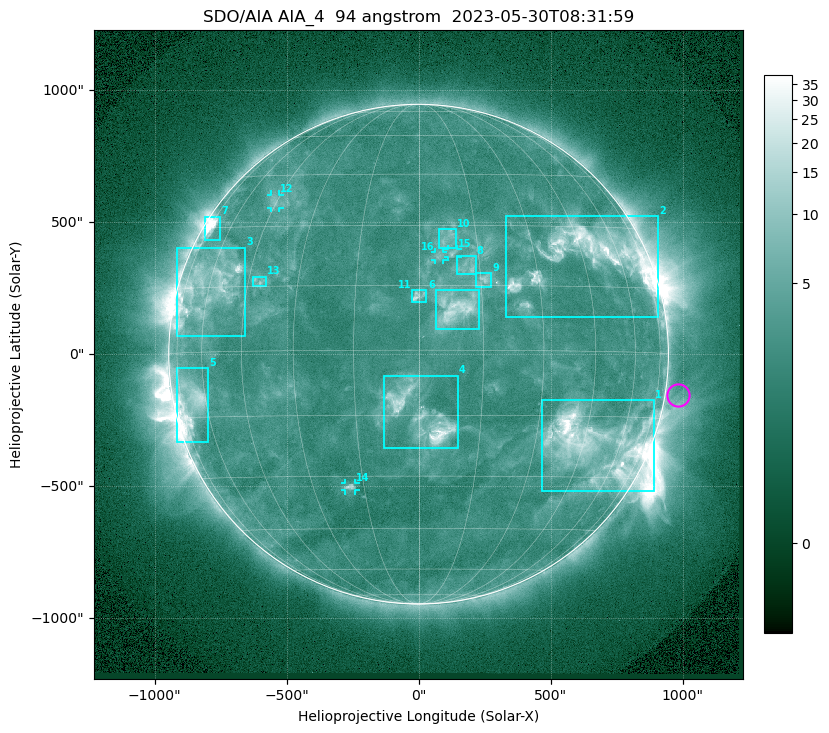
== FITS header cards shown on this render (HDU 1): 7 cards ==
TELESCOP= 'SDO/AIA '           / For AIA: SDO/AIA
INSTRUME= 'AIA_4   '           / For AIA: AIA_ATA1, AIA_ATA2, AIA_ATA3 or AIA_AT
WAVELNTH=                   94 / [angstrom] Wavelength
WAVEUNIT= 'angstrom'           / Wavelength unit: angstrom
DATE-OBS= '2023-05-30T08:31:59.138' / [ISO] Date when observation started; ISO 8
CTYPE1  = 'HPLN-TAN'           / CTYPE1: HPLN
CTYPE2  = 'HPLT-TAN'           / CTYPE2: HPLT

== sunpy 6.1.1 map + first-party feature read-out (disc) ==
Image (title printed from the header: SDO/AIA AIA_4  94 angstrom  2023-05-30T08:31:59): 1024 x 1024 px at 2.4 arcsec/px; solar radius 947 arcsec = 394 px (full disc in frame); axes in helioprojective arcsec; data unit not stated in the header (colour bar unlabelled)
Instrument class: DISC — disc imager (sunpy class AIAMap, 94 A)
Bright regions (active regions / flare kernels): reference = the median radial profile (limb darkening/brightening removed); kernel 9 px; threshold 5 sigma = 3.9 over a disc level ~2.54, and >= 1.15x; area >= 12 px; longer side >= 9 px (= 22 arcsec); searched inside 0.97 R_sun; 16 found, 16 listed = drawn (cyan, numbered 1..; 4 of them under ~33 arcsec drawn as corner ticks so the feature stays visible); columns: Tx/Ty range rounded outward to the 5 arcsec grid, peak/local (2 s.f.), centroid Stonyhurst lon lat
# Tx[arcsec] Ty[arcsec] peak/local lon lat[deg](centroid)
1 465..895 -520..-175 17 +49 -22
2 330..910 140..525 12 +47 +23
3 -915..-655 70..405 8.5 -60 +15
4 -135..150 -355..-80 10 +1 -15
5 -920..-795 -335..-50 7.1 -68 -11
6 65..230 90..245 6.5 +9 +10
7 -810..-750 430..520 11 -71 +30
8 145..215 300..375 3.8 +12 +20
9 215..275 255..310 4.7 +16 +16
10 80..145 400..475 3.4 +7 +26
11 -25..30 200..245 4.5 +0 +13
12 -560..-525 555..605 3.2 -46 +37
13 -630..-575 260..295 3.4 -42 +16
14 -280..-240 -515..-490 4.7 -19 -33
15 110..150 370..400 4.1 +8 +23
16 60..90 355..390 3.2 +5 +22
Off-limb structures (1.02-1.3 R_sun): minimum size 162 px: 2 found; the strongest spans PA ~225..310 deg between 1.02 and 1.3 R_sun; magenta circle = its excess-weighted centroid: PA ~260 deg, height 1.05 R_sun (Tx ~985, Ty ~-155 arcsec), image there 1.5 x the reference